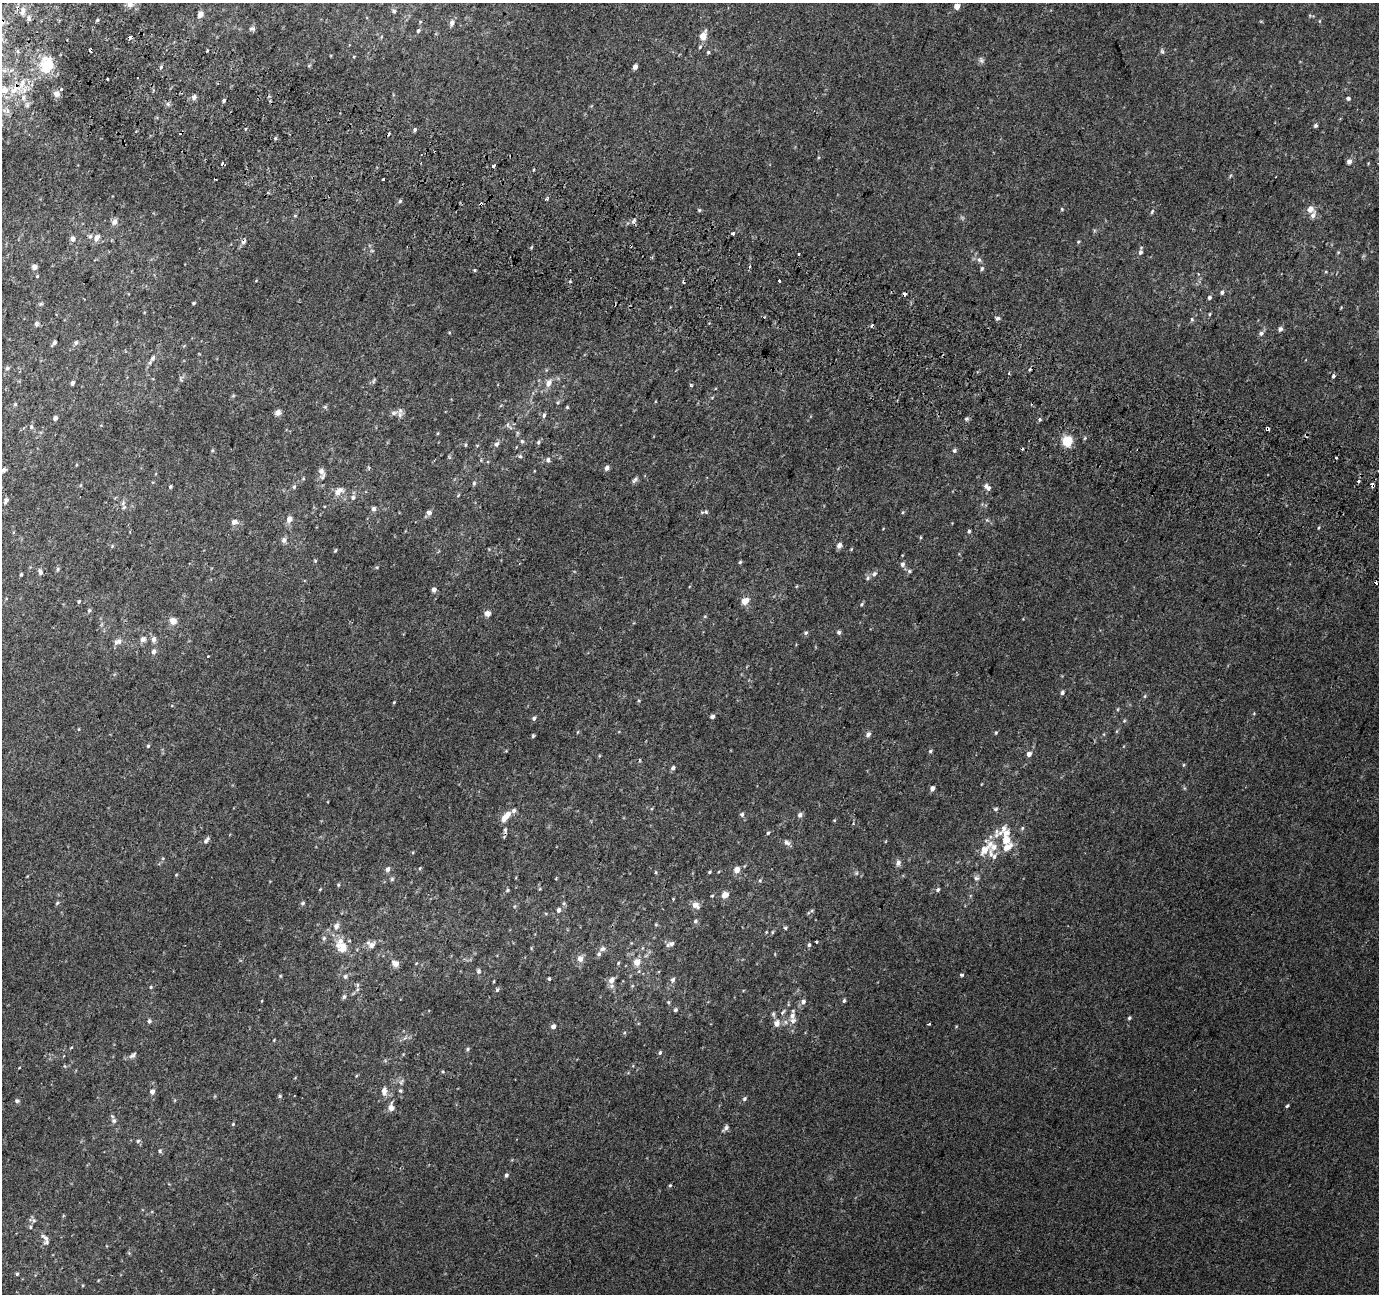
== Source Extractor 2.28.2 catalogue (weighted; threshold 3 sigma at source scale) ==
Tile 11 of 4 x 4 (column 3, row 3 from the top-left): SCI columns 2783-4159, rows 1610-2901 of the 5553 x 5738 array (HDU 1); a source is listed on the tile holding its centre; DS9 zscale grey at full resolution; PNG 1381 x 1296 px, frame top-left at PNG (2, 3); no overlay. Shown black and unused: <1% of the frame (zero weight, under 2 of 3 exposures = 2% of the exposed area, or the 3 px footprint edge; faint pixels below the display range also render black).
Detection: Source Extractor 2.28.2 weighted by HDU 2 'WHT'; one run over the whole footprint, this tile lists its part. Background 0.0202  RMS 0.0046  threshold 0.0206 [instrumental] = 3 sigma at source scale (4.5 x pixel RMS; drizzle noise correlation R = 1.50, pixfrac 1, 0.0396/0.0396 arcsec/px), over >= 5 px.
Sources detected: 306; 1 inside a brighter object's white glare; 18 cosmic-ray / hot-pixel residue — not listed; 18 inside a brighter listed object's ellipse — not listed separately; the other 269 listed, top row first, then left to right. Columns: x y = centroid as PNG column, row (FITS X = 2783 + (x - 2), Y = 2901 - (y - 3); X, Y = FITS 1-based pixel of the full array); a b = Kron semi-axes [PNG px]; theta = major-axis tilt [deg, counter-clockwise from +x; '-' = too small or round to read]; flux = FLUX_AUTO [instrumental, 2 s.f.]
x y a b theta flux
130 5 7 6 - 2
957 6 5 5 - 3.7
23 10 8 5 -90 1.6
394 11 6 5 - 0.99
200 14 7 5 65 2.7
29 18 7 4 -83 0.73
452 23 7 5 74 1.8
252 29 9 5 -7 0.95
418 31 6 5 - 0.77
703 36 8 6 67 5.3
700 47 5 4 - 0.56
1162 51 8 5 -74 0.77
708 52 4 4 - 0.55
981 60 8 6 -67 1.1
48 64 14 10 -49 8.3
161 67 5 4 - 0.68
635 67 4 4 - 1.8
108 79 3 3 - 1.6
14 89 16 7 55 4.3
61 89 3 3 - 3.8
4 90 8 8 - 3.4
57 94 7 6 - 2.1
194 97 6 6 - 1.5
1348 98 5 5 - 0.88
224 100 4 3 - 1.9
7 111 7 4 90 1
1315 125 5 4 - 0.9
245 129 4 3 - 0.57
415 130 5 4 - 0.81
1349 161 5 5 - 2.2
493 166 3 3 - 2.2
383 179 3 3 - 2.5
547 199 4 3 - 0.61
400 201 5 5 - 0.69
481 204 3 3 - 1.6
1062 209 4 4 - 0.43
1310 209 9 9 - 2.7
699 210 5 4 - 0.55
1152 211 6 4 63 0.69
295 216 5 3 - 0.42
634 221 8 5 58 1.1
114 222 9 7 59 2
733 233 3 3 - 2.2
96 238 10 7 53 2.6
72 239 6 5 - 2.3
243 241 7 6 - 1.4
1078 242 5 3 - 0.41
531 247 4 3 - 0.43
372 251 6 3 -18 0.5
1140 252 7 5 75 1.2
799 254 3 3 - 1.6
979 260 6 5 - 0.98
34 267 6 6 - 1.6
750 267 3 3 - 0.95
982 268 6 5 - 0.79
475 270 4 3 - 0.39
1326 272 5 3 - 0.41
779 281 3 3 - 3.1
1222 292 5 5 - 0.93
904 294 4 3 - 1.4
1209 297 5 4 - 0.86
84 299 3 2 - 0.35
194 303 4 3 - 0.48
41 304 6 5 - 0.62
1210 314 5 3 - 0.49
998 318 5 5 - 1.1
1192 319 6 4 -68 0.66
36 324 6 6 - 0.91
1280 329 6 5 - 1.1
1261 333 6 5 - 1.2
76 342 6 5 - 0.82
54 343 6 4 45 0.92
153 358 10 6 55 1.8
7 368 6 5 - 0.9
1333 376 3 3 - 1.6
181 379 7 3 -54 0.59
72 383 4 3 - 1.3
548 383 10 7 60 2.9
691 385 5 3 - 0.67
233 396 6 3 19 0.5
15 404 5 4 - 0.49
325 407 6 5 - 0.63
567 407 4 4 - 0.47
400 410 10 7 89 1.8
278 412 8 6 43 1.8
544 415 7 5 74 0.83
55 418 5 4 - 1.3
966 419 5 5 - 0.72
1040 419 5 4 - 0.62
508 425 6 4 -72 0.69
31 427 6 5 - 0.81
1268 429 4 3 - 5.7
522 441 6 5 - 0.75
1067 441 5 5 - 31
538 442 6 4 69 0.76
497 444 8 6 49 1.3
466 445 5 3 - 0.47
954 450 5 5 - 0.84
520 456 6 5 - 0.76
548 460 7 5 89 1.1
607 468 5 4 - 1.6
3 470 6 5 - 1.1
321 471 11 8 -56 1.9
635 480 10 5 53 1
1358 481 3 3 - 3.2
474 483 6 5 - 0.68
1373 485 4 3 - 12
170 487 4 3 - 0.59
294 487 6 5 - 0.77
988 488 6 5 - 1.2
338 491 13 8 37 3.4
353 497 7 6 - 1.1
6 500 7 5 66 1.2
124 507 8 6 44 1.2
374 509 6 5 - 1.3
706 512 6 5 - 0.85
903 512 5 3 - 0.43
429 513 7 6 - 1.5
289 519 6 5 - 3.3
234 522 6 5 - 2.5
1318 528 5 3 - 0.38
969 531 5 4 - 0.67
284 540 7 6 - 1.4
839 545 7 6 - 1.8
112 546 4 4 - 0.46
335 551 5 3 - 0.45
315 561 5 3 - 0.41
740 562 5 4 - 0.52
902 564 6 5 - 1.3
58 569 5 4 - 0.71
909 571 5 5 - 0.79
40 572 8 5 -69 1.3
21 574 3 3 - 0.58
874 574 7 6 - 1.1
868 578 6 5 - 0.86
434 590 5 5 - 1.8
79 601 4 4 - 0.59
745 601 5 4 - 7.5
862 604 5 3 - 0.53
89 611 6 4 88 0.69
487 613 6 5 - 2.7
173 621 7 7 - 3.5
839 632 6 5 - 0.82
806 633 6 5 - 0.73
143 639 7 6 - 1.9
154 639 9 6 82 1.5
118 642 12 8 21 2
153 651 8 6 59 1.3
1062 693 5 4 - 1
1145 696 6 3 71 0.48
394 702 3 3 - 0.41
1118 709 5 3 - 0.4
712 716 6 5 - 0.93
534 718 6 5 - 0.93
1124 721 5 5 - 0.55
79 729 5 3 - 0.35
577 732 5 3 - 0.38
996 733 5 4 - 0.5
868 734 7 6 - 1.4
533 736 5 4 - 0.54
148 746 4 4 - 0.58
930 751 5 4 - 0.71
1029 754 5 4 - 2.3
1183 765 5 3 - 0.44
673 768 6 5 - 0.96
932 788 5 4 - 2
995 809 6 4 16 0.75
514 810 7 5 47 1.2
742 814 6 5 - 0.93
800 815 6 5 - 1.4
504 819 9 6 74 2.9
834 820 5 3 - 0.36
853 824 4 3 - 0.5
1022 828 5 5 - 0.57
505 830 9 5 -85 1.1
768 833 4 4 - 0.58
206 840 11 5 49 1.3
1006 840 25 10 -30 7.9
787 843 10 7 -37 1.6
984 849 16 12 39 6
994 856 8 6 72 1.5
898 863 7 6 - 1.8
420 868 5 3 - 0.42
388 869 7 6 - 1.3
737 870 5 5 - 3.9
656 872 5 3 - 0.4
709 872 4 3 - 0.53
856 873 5 5 - 0.74
176 875 4 4 - 0.42
976 878 8 5 -14 1.1
392 879 6 5 - 0.68
760 880 5 3 - 0.55
338 885 5 4 - 0.51
320 889 5 3 - 0.35
507 890 6 4 24 0.56
938 890 6 5 - 0.83
725 895 7 6 - 3.8
673 899 4 3 - 0.35
57 903 6 4 45 0.56
303 903 6 4 34 0.75
564 903 5 5 - 0.7
695 905 9 7 -32 2.9
559 910 6 5 - 1.3
812 910 5 3 - 0.46
695 921 6 6 - 0.9
656 925 5 3 - 0.46
336 926 9 8 - 2.2
785 928 5 4 - 0.57
772 932 5 3 - 0.45
324 938 6 6 - 0.85
816 942 3 3 - 1.6
671 944 7 6 - 1.3
371 945 12 8 -29 2.8
809 945 5 4 - 0.88
342 948 17 14 -38 7
531 948 5 3 - 0.38
602 949 9 6 18 1.4
580 959 7 6 - 2.8
637 962 5 5 - 5.6
395 963 8 7 - 2.7
618 963 4 4 - 0.46
478 971 7 6 - 0.87
962 975 3 3 - 1.4
345 976 7 6 - 1.1
549 979 4 3 - 0.61
611 980 8 6 55 3.1
673 980 7 5 70 1.3
357 985 6 4 -90 0.76
151 987 5 3 - 0.38
497 990 6 4 72 0.7
344 997 6 5 - 0.95
844 1001 5 3 - 0.67
668 1002 5 4 - 0.53
803 1002 7 6 - 1.5
675 1010 5 4 - 0.78
783 1012 9 4 51 0.91
773 1014 7 5 -66 0.86
792 1015 10 8 80 2.5
1129 1018 5 4 - 0.62
149 1021 5 4 - 0.85
777 1023 10 8 63 2.6
929 1024 4 2 - 0.39
553 1026 5 4 - 1.8
467 1049 5 5 - 0.63
660 1052 5 4 - 0.72
133 1055 11 5 35 1.3
64 1056 3 3 - 0.43
19 1068 4 3 - 0.31
443 1072 5 3 - 0.45
356 1076 5 3 - 0.41
152 1091 6 5 - 1.7
384 1091 12 7 -88 2.5
400 1091 6 4 -67 0.7
280 1096 5 4 - 0.62
744 1099 6 5 - 0.89
17 1101 6 5 - 0.83
1287 1106 5 3 - 0.65
391 1107 9 7 -85 2.6
114 1121 7 6 - 1.3
233 1124 5 3 - 0.38
726 1128 8 5 48 1.4
138 1141 6 4 27 0.73
160 1151 6 5 - 0.79
506 1175 5 4 - 1
670 1185 5 4 - 0.53
34 1220 7 6 - 1
30 1227 6 3 -90 0.53
45 1237 14 5 -35 1.7
17 1274 4 4 - 0.59
Overlapping masked pixels (flux is a lower limit): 6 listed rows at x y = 14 89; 481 204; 243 241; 904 294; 1268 429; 1373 485
Isophote crosses this tile's border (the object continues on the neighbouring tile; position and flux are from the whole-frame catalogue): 1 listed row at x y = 130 5